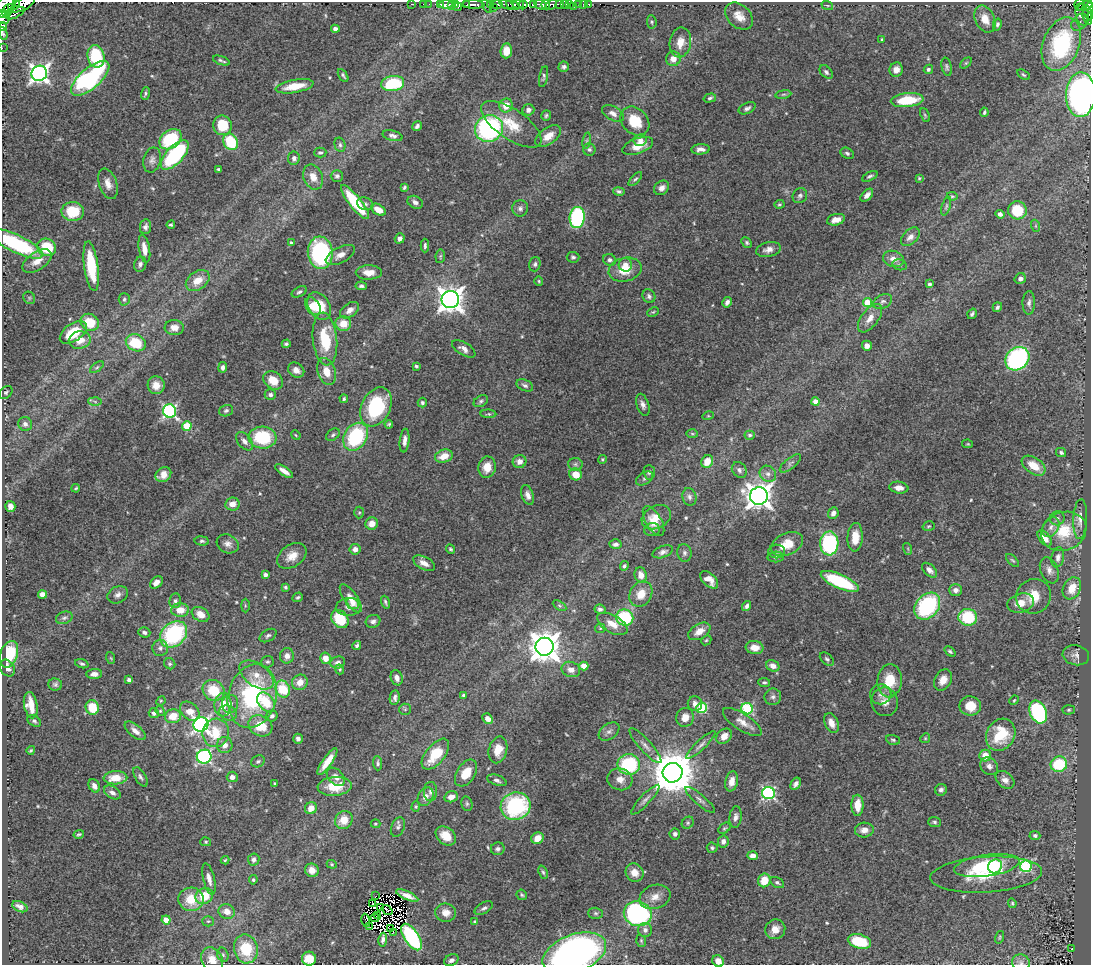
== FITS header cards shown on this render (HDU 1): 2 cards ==
NAXIS1  =                 1089
NAXIS2  =                  963

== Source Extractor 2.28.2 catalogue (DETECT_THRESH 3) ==
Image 1089 x 963 px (HDU 1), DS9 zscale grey, 1 PNG px = 1 image px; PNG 1093 x 967 px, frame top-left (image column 1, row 963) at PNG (2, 2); each listed source drawn as its Kron ellipse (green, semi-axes under 4 px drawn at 4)
Background 0.568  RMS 0.024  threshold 0.0727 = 3 sigma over >= 5 px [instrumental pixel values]
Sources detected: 543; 5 with non-positive FLUX_AUTO (blend fragments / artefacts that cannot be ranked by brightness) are neither listed nor drawn; of the other 538, the 500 brightest by FLUX_AUTO listed and drawn (38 fainter detections omitted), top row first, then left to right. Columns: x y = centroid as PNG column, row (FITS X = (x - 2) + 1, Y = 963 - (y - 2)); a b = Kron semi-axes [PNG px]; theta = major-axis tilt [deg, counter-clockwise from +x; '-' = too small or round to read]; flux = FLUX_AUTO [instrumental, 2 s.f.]
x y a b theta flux
16 2 4 2 - 40
23 4 13 6 27 230
411 4 3 2 - 2.3
423 4 2 2 - 3.4
429 4 2 2 - 3.5
440 4 3 2 - 8.9
446 4 7 4 5 25
456 4 4 3 - 57
474 4 11 3 -3 190
497 4 6 3 -1 190
518 4 5 3 - 33
560 4 3 3 - 14
565 4 3 3 - 3.9
569 4 3 3 - 27
579 4 3 3 - 20
583 4 3 2 - 3.9
589 4 3 2 - 2.1
1079 4 6 4 80 35
5 5 11 7 31 300
452 5 3 2 - 13
467 5 4 3 - 50
490 5 3 2 - 13
507 5 7 3 -22 100
513 5 7 4 -28 54
523 5 5 2 - 47
533 5 4 3 - 32
541 5 7 4 -28 69
546 5 4 2 - 25
551 5 6 4 30 28
827 5 6 3 -19 1.9
487 6 7 3 -62 15
574 6 3 2 - 17
1085 6 8 3 24 93
458 7 4 3 - 57
1090 7 5 2 - 61
11 8 4 3 - 130
493 8 3 2 - 6
8 10 7 5 54 210
2 13 3 3 - 67
16 13 10 4 29 88
1088 13 7 3 -67 48
1082 14 11 6 -80 26
739 16 16 11 -43 18
1087 17 8 3 -70 29
3 18 7 6 - 160
985 19 14 9 -65 21
652 22 7 4 -83 2.7
1080 22 10 6 45 4.3
997 24 6 4 77 3.4
3 27 4 2 - 230
335 29 4 4 - 10
3 34 6 3 -71 2.6
882 39 3 3 - 1.8
680 42 15 10 80 20
1061 44 28 18 68 160
2 48 2 2 - 1.9
506 51 7 5 83 21
96 56 11 8 -78 88
673 59 7 7 - 14
221 60 9 3 -19 3.4
966 63 6 4 44 2.2
564 67 5 5 - 3.8
947 67 9 5 -76 3.8
928 69 5 4 - 3.9
896 70 7 6 - 11
826 72 8 5 -48 4.3
39 73 8 7 - 720
343 75 7 3 -58 3
1023 75 7 4 -32 3.3
544 77 10 4 78 3.1
90 78 24 10 41 330
393 83 11 7 8 110
295 86 19 6 10 37
145 94 6 4 71 2.8
783 94 8 4 9 3
1081 95 22 14 88 440
710 98 6 4 16 3.2
907 100 16 7 6 60
506 105 7 6 - 22
747 108 9 5 25 4.8
528 110 6 5 - 7
984 112 4 3 - 2.6
613 113 12 7 -30 9.9
546 115 5 4 - 2.9
925 115 7 4 -65 2.4
635 121 16 12 -47 45
511 124 35 15 -34 47
222 125 10 9 - 47
417 126 5 4 - 3.9
489 129 14 13 - 250
393 136 10 5 -15 6
548 136 15 8 36 21
170 139 12 9 36 97
640 140 6 5 - 6.8
587 141 8 4 82 2.8
231 142 9 7 -59 73
340 145 7 5 -76 3.4
638 146 16 7 20 20
589 149 6 6 - 4.1
701 149 9 5 4 7.7
320 153 6 5 - 3
847 153 7 5 -29 3.7
175 155 18 8 48 190
294 158 7 6 - 5.9
152 160 13 8 78 8
219 169 4 3 - 3.1
337 176 6 6 - 3.9
870 176 8 4 26 3.8
313 177 13 9 -68 18
919 178 4 4 - 1.8
635 179 9 4 46 3.1
108 184 16 9 -72 14
404 187 4 3 - 2.6
662 188 8 6 39 8.1
619 191 6 4 -12 3.2
867 195 8 4 47 8
800 196 8 7 - 4.4
952 196 5 4 - 2.1
355 202 21 6 -51 92
415 202 8 6 -28 6.4
365 204 8 6 -20 5.2
779 204 5 4 - 2.1
946 206 9 4 73 2.8
520 208 8 8 - 6
378 210 8 5 -32 20
1017 210 9 9 - 54
73 212 11 9 -1 55
1000 214 4 4 - 5.4
577 217 10 7 83 230
836 220 9 5 14 15
171 225 4 3 - 2.4
1036 226 6 4 -71 2.2
145 227 7 5 81 5.5
910 237 11 7 45 9.8
400 238 5 4 - 7.1
291 243 4 3 - 2.5
747 243 6 4 -48 2.8
16 244 29 8 -26 160
425 246 7 3 90 3.6
47 247 10 8 -32 61
144 249 14 5 -81 15
768 249 12 7 13 9.6
320 253 16 12 -84 220
340 255 16 7 27 14
440 256 7 4 81 2.3
573 257 6 5 - 3.7
893 259 11 8 -21 12
610 260 7 6 - 4.4
37 261 16 9 33 19
140 264 8 6 72 5.1
535 264 7 5 73 4.2
625 265 7 6 - 9.5
900 265 7 5 -12 3.7
91 266 25 7 -82 81
625 270 17 12 13 33
369 272 13 7 1 16
1020 278 6 5 - 6.7
198 281 13 9 36 23
539 281 4 4 - 1.9
929 284 4 3 - 3.1
361 286 6 4 -7 3.9
299 292 8 5 28 3.8
649 296 7 6 - 4.2
29 298 6 5 - 3
124 299 6 5 - 3.3
450 300 8 8 - 1800
883 301 10 6 29 5.7
727 302 5 4 - 6.3
867 303 4 4 - 59
1029 303 12 6 88 6.3
313 306 10 6 -54 19
319 306 15 10 -57 39
997 307 5 4 - 4.1
350 310 10 6 36 10
653 312 6 4 24 2
972 314 5 3 - 3.5
870 318 17 8 53 15
90 322 9 8 - 48
343 324 8 7 - 25
174 328 9 7 -3 14
73 332 15 8 34 52
325 339 26 12 -84 69
80 340 11 8 12 22
136 343 10 8 -25 60
286 344 4 4 - 2.9
867 346 5 5 - 8.4
464 349 13 6 -31 9
1017 359 13 11 42 270
416 366 3 3 - 3.4
97 367 8 4 36 3.2
223 367 5 4 - 5.5
296 370 8 7 - 11
326 371 14 9 -72 21
273 380 11 8 -35 24
156 385 9 8 - 16
525 385 9 5 -22 4.5
6 392 7 5 43 3.5
270 395 5 5 - 5
344 399 4 4 - 2.6
95 401 6 4 -3 3
481 401 8 5 31 3.6
815 402 4 4 - 17
422 403 5 4 - 3.3
643 405 11 6 -72 7.2
376 407 20 14 64 120
170 411 7 6 - 300
226 411 7 5 18 3.6
488 414 8 4 -2 2.6
708 416 6 3 17 1.8
25 424 7 6 - 7.2
389 424 4 3 - 2.5
187 426 5 4 - 56
692 434 6 4 -2 2.2
296 435 5 4 - 1.7
333 435 8 5 37 3.9
750 435 5 4 - 4.3
356 437 15 11 56 140
262 438 14 11 -5 91
245 441 11 6 -49 7.9
405 441 12 5 84 8.2
968 444 5 4 - 1.8
1061 452 5 4 - 3.3
444 456 9 6 18 22
602 459 4 4 - 2.1
707 461 7 5 55 23
520 462 7 6 - 12
790 463 13 5 39 4.9
575 464 7 6 - 3.5
1034 466 13 8 -34 26
487 467 10 8 81 23
739 470 8 6 -51 5.7
284 471 10 4 -35 11
649 472 7 5 -87 3.9
576 474 6 6 - 24
768 474 9 7 -41 7.5
163 475 8 7 - 14
645 478 9 6 34 4.9
76 488 4 3 - 2
899 488 9 6 -8 9.6
528 495 10 6 -71 8.7
759 496 9 8 - 1700
689 497 9 7 -74 5.4
232 504 7 6 - 14
10 506 5 5 - 11
359 513 6 5 - 2.4
833 513 6 5 - 7.3
656 517 15 11 27 25
1057 518 7 7 - 4.6
1080 519 20 7 87 13
653 521 17 7 -60 19
372 524 6 6 - 15
929 526 6 4 16 2.3
1051 527 11 7 56 9.6
652 530 8 6 11 5.2
1064 531 23 19 22 58
855 537 14 7 87 23
1045 538 9 5 -53 14
202 541 7 4 -6 3.6
829 543 12 9 88 210
228 544 11 9 -28 9.3
616 544 6 4 2 5.1
787 544 17 11 24 33
355 549 5 5 - 9.5
450 549 5 4 - 2.3
908 549 6 4 -72 1.8
777 551 8 7 - 5.3
663 552 11 5 20 5.9
684 553 9 7 -78 5.5
292 556 16 11 34 20
776 557 8 5 2 3.8
1058 557 10 6 79 7.2
1012 560 8 3 -44 2.4
424 563 12 6 -27 12
624 566 5 4 - 2.9
930 570 9 5 -45 6.8
1049 570 13 8 -68 10
265 574 4 3 - 4.6
641 575 7 6 - 14
709 580 11 6 -44 17
840 581 20 7 -24 120
156 582 7 5 42 8.9
285 587 3 3 - 2.7
1072 588 11 8 63 29
955 590 6 6 - 6.5
42 594 4 4 - 17
641 594 13 10 58 24
118 595 10 8 28 7.7
1034 596 18 17 - 35
298 597 5 4 - 3
351 598 16 6 -55 16
175 601 7 6 - 4.8
385 602 6 3 -72 3
1021 603 13 9 16 19
353 604 7 5 -22 5.3
245 606 7 3 -90 2
560 606 7 4 -31 2.7
747 606 5 3 - 5.2
927 606 15 11 48 170
349 607 13 9 5 11
600 609 5 4 - 4.2
180 610 9 7 1 24
201 614 9 7 -31 16
968 617 9 8 - 79
64 618 8 6 19 5.1
625 618 8 8 - 99
340 619 10 8 -50 51
373 621 7 6 - 5.8
612 624 17 8 -30 19
600 628 5 5 - 2
699 631 12 7 31 17
144 632 6 5 - 4.5
174 634 15 11 42 180
268 636 9 5 31 4.4
706 640 5 4 - 2.2
357 645 5 3 - 3.7
545 647 9 9 - 2700
755 647 9 6 -5 17
160 648 8 8 - 6.5
950 651 6 4 -38 3
9 654 14 8 71 66
1076 655 13 10 -13 8.6
287 656 7 7 - 10
111 658 6 3 -70 1.9
325 658 5 5 - 18
827 659 8 5 -41 3.8
267 662 6 6 - 3.3
338 663 7 6 - 7.4
82 664 7 4 -19 3
170 664 6 5 - 3.1
584 666 4 4 - 26
773 666 7 5 -26 13
7 668 9 7 -55 6.9
340 669 5 4 - 2.3
571 669 9 7 -20 11
94 674 8 5 4 7.9
256 675 19 11 -36 24
397 678 8 5 -71 9.7
129 680 4 4 - 5.9
943 680 11 8 59 15
890 681 17 12 85 44
300 682 8 7 - 18
764 682 6 4 -7 3.2
55 684 7 6 - 3.9
283 689 8 7 - 64
214 690 11 10 - 52
881 694 10 10 - 9.6
463 695 4 3 - 2.5
252 696 32 24 76 210
773 697 8 8 - 6.1
395 698 7 5 83 5.5
1014 700 5 4 - 1.9
161 701 5 4 - 1.8
266 702 11 7 -53 44
885 702 14 13 - 16
230 704 9 8 - 11
695 704 7 7 - 8.3
31 705 13 6 -80 24
223 705 12 8 87 28
970 706 11 9 -9 28
92 707 7 6 - 40
702 708 5 5 - 130
405 709 6 5 - 3.1
747 709 6 5 - 170
1069 710 6 4 3 2.5
160 711 5 4 - 2
190 711 11 8 -44 19
1038 712 12 8 -67 220
154 713 5 5 - 4.6
228 713 9 7 -25 8.8
173 716 8 7 - 29
272 716 6 5 - 4.9
685 717 10 8 68 17
488 719 6 5 - 8.3
34 721 7 5 -37 4.2
742 722 22 8 -33 16
831 723 10 6 -66 13
201 724 8 7 - 510
260 726 12 10 -26 43
135 731 13 6 -40 12
609 731 11 7 36 7.5
216 733 14 13 - 45
1001 735 17 14 58 69
724 736 8 6 45 15
925 738 5 4 - 2
298 739 5 4 - 5.8
893 740 7 4 -15 3
225 745 8 8 - 12
701 745 20 5 43 7.6
645 746 23 6 -48 11
31 750 4 3 - 2
498 750 13 9 76 20
435 754 18 9 50 49
985 756 6 5 - 23
204 757 7 7 - 270
258 761 7 5 26 3.8
327 762 16 4 55 22
378 763 7 4 -88 3.6
629 764 11 10 - 130
1059 764 8 7 - 81
989 766 10 8 -47 7.8
466 773 15 9 57 32
673 773 10 9 - 6800
140 777 11 5 -60 4.9
232 777 5 5 - 9.2
336 777 11 7 -46 10
115 778 12 6 2 31
620 779 12 11 - 16
497 780 10 5 -18 5.3
1005 780 10 7 -40 9.5
732 781 10 6 78 13
275 783 3 3 - 2.3
796 784 6 4 58 6
94 786 7 5 -61 8.5
335 786 17 9 5 44
941 790 6 6 - 4.8
431 791 9 6 -88 6.1
112 792 9 6 -31 7.9
769 793 6 6 - 300
426 797 10 7 58 11
451 797 7 5 14 12
645 800 20 5 46 7.7
700 800 19 5 -40 7.3
467 804 7 5 -76 3.5
857 805 10 6 -90 24
416 806 5 4 - 2.2
515 806 15 14 - 180
311 808 6 5 - 16
736 817 11 6 84 6.8
344 820 9 8 - 28
935 822 6 5 - 3.2
688 823 6 5 - 2.9
375 824 5 4 - 1.9
398 827 10 6 67 4.9
724 828 7 4 38 2.5
864 830 9 7 6 12
79 834 5 3 - 2.4
675 834 5 5 - 5.4
446 836 11 8 -39 25
1035 836 5 4 - 3.5
537 838 6 5 - 19
723 841 6 5 - 8
206 842 5 4 - 2.3
712 848 5 5 - 3.1
498 849 7 6 - 4.7
753 856 5 4 - 11
254 859 6 5 - 6
225 860 4 4 - 2
332 864 5 4 - 2
987 866 33 11 8 98
995 866 7 6 - 16
1026 866 6 5 - 220
312 870 7 6 - 14
543 872 7 4 -69 2.9
634 873 9 8 - 15
986 875 56 18 4 86
209 879 16 5 -76 11
253 880 5 4 - 2.3
764 880 7 6 - 29
777 883 7 5 -29 3.5
522 895 5 5 - 2.6
204 896 9 7 26 36
375 896 2 2 - 2
407 896 12 4 -24 11
655 897 16 12 19 18
191 899 12 11 - 41
1012 903 5 4 - 2.2
373 904 3 2 - 4
20 907 8 5 -26 7.6
380 908 4 2 - 3
484 908 10 5 29 5.1
387 910 6 2 -38 2.1
227 911 8 7 - 15
446 913 10 9 - 15
596 913 7 5 -2 3.3
638 914 14 12 -19 320
377 915 4 2 - 2.9
375 918 4 2 - 3.4
166 920 4 4 - 31
366 920 7 3 -77 1.7
208 921 5 5 - 2.7
475 922 3 3 - 1.8
370 927 2 2 - 2.4
390 928 2 2 - 2
775 929 10 9 - 16
645 930 7 7 - 6.9
393 932 3 2 - 2
412 937 15 7 -56 190
1000 937 6 4 74 2.2
383 940 7 3 81 5.2
641 941 6 4 -71 2.3
859 941 12 7 -15 63
246 949 14 12 -78 62
1072 949 3 2 - 1.8
574 953 33 19 21 630
223 955 7 5 -74 3.4
309 959 7 7 - 31
212 960 13 10 -61 19
451 960 7 5 28 5.5
718 961 6 5 - 15
1021 963 9 8 - 6.8
At the frame edge (FLAGS 8, measured only in part): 15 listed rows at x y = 16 2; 23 4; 5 5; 1090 7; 2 13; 3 18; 3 27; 3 34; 2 48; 1081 95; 16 244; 574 953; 309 959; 718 961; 1021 963
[38 fainter detections neither listed nor drawn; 5 non-positive-flux detections neither listed nor drawn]